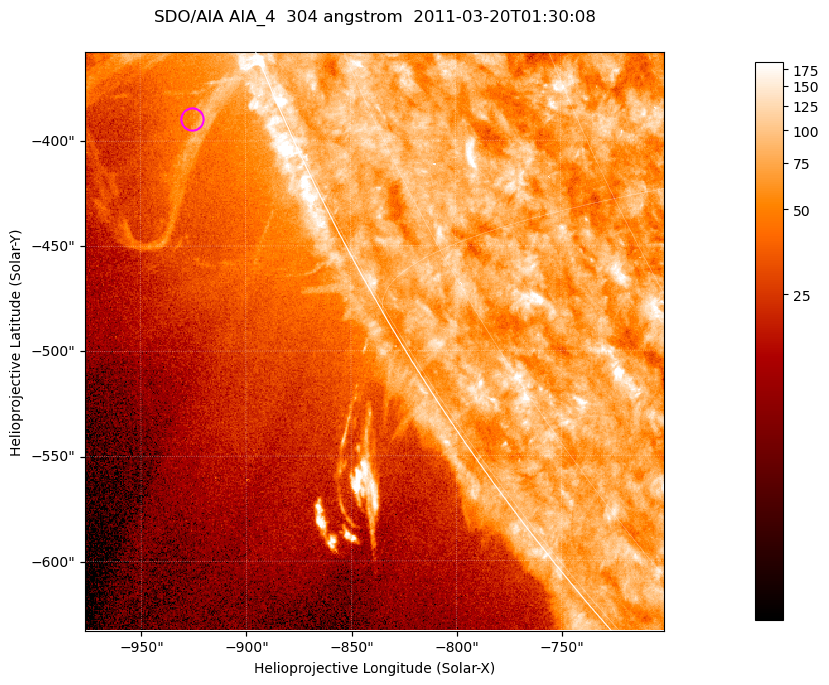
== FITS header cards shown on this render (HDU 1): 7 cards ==
TELESCOP= 'SDO/AIA '           / For AIA: SDO/AIA
INSTRUME= 'AIA_4   '           / For AIA: AIA_ATA1, AIA_ATA2, AIA_ATA3 or AIA_AT
WAVELNTH=                  304 / [angstrom] Wavelength
WAVEUNIT= 'angstrom'           / Wavelength unit: angstrom
DATE-OBS= '2011-03-20T01:30:08.139' / [ISO] Date when observation started; ISO 8
CTYPE1  = 'HPLN-TAN'           / CTYPE1; Typically HPLN
CTYPE2  = 'HPLT-TAN'           / CTYPE2; Typically HPLT

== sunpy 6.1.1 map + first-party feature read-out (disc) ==
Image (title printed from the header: SDO/AIA AIA_4  304 angstrom  2011-03-20T01:30:08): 459 x 459 px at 0.6 arcsec/px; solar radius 964 arcsec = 1606 px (partial field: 1.1% of the solar disc is inside the frame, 44% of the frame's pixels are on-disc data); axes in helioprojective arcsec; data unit not stated in the header (colour bar unlabelled)
Orientation: roll -0.132 deg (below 1 deg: not rotated)
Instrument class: DISC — disc imager (sunpy class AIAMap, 304 A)
Bright regions (active regions / flare kernels): reference = the on-disc median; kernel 5 px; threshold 5 sigma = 101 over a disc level ~76.1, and >= 1.15x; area >= 210 px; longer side >= 6 px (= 3.6 arcsec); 0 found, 0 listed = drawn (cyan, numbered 1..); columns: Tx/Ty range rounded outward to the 2 arcsec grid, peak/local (2 s.f.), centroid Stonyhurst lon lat
Off-limb structures (1.02-1.3 R_sun): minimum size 105 px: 6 found; the strongest spans PA ~110..115 deg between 1.02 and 1.1 R_sun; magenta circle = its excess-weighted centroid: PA ~115 deg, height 1.04 R_sun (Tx ~-926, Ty ~-390 arcsec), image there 1.5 x the reference